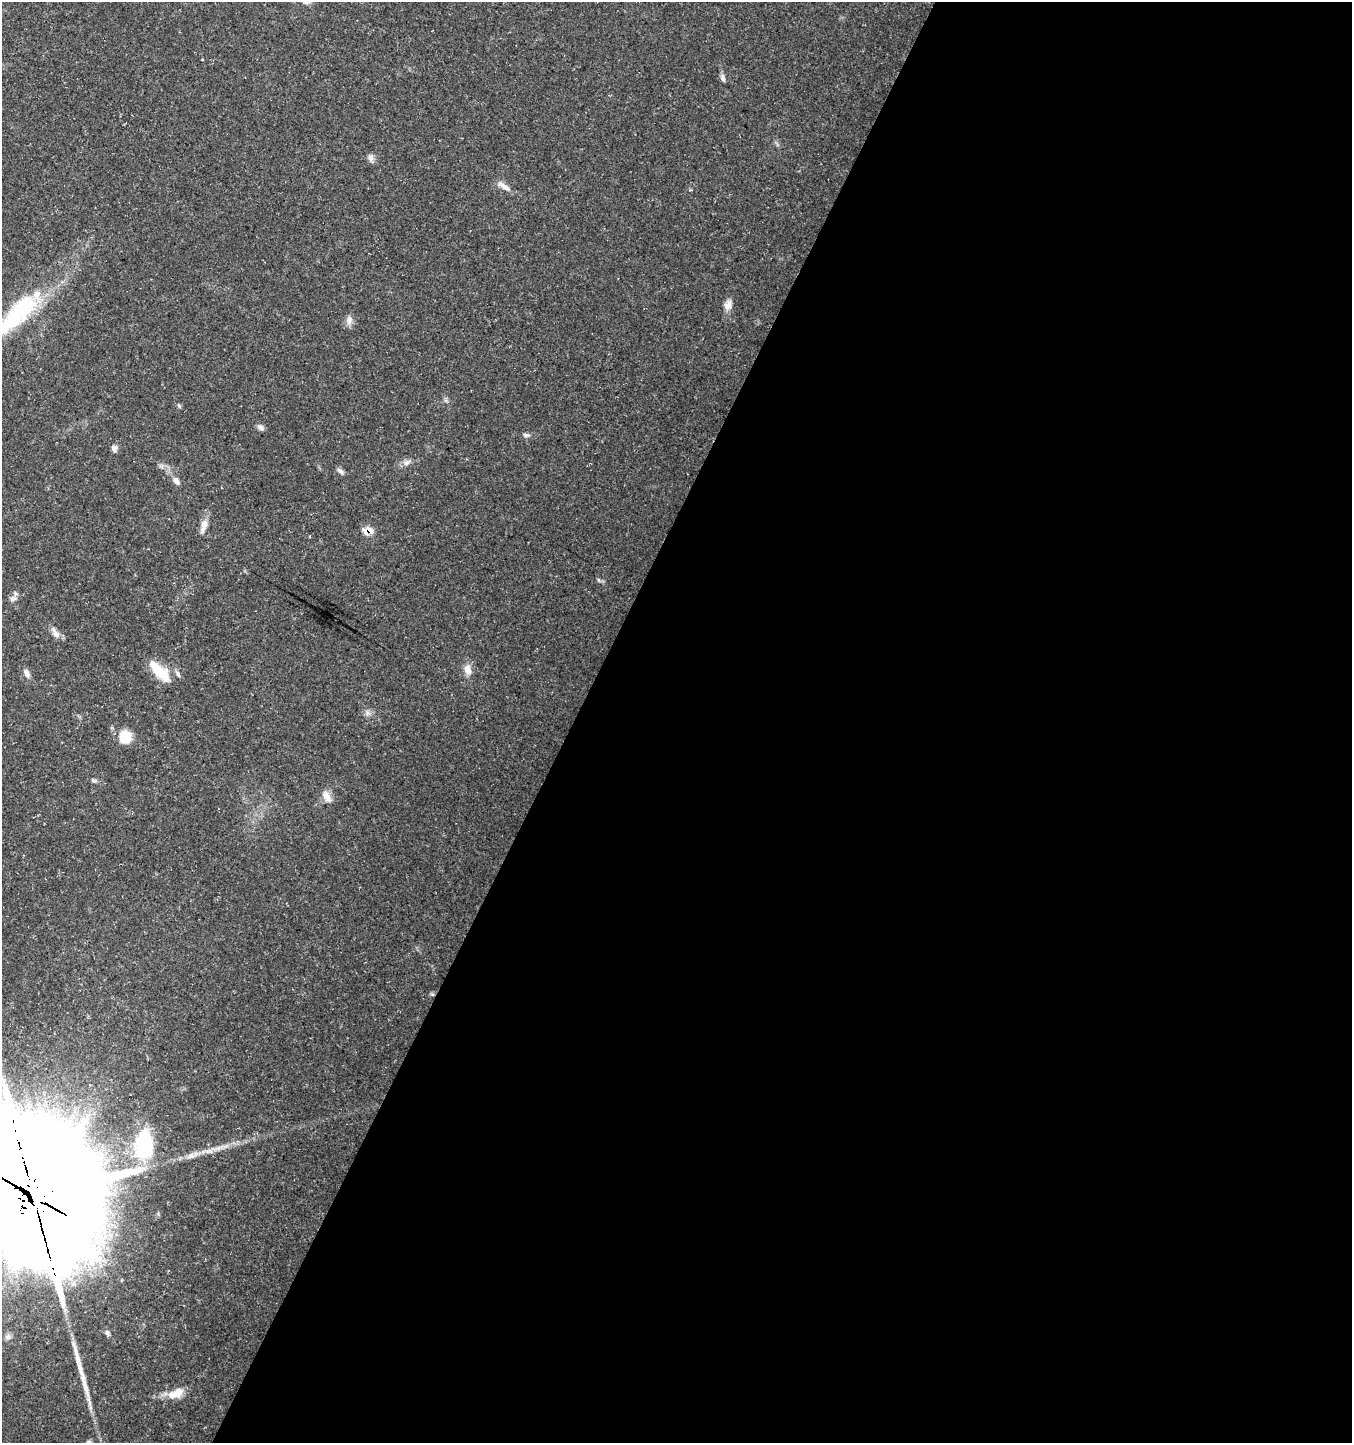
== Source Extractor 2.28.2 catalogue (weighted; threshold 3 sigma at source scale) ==
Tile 12 of 4 x 4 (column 4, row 3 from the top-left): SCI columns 4315-5664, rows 1441-2881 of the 5865 x 5771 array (HDU 1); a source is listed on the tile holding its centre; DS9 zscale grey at full resolution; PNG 1354 x 1445 px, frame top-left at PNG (2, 2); no overlay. Shown black and unused: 58% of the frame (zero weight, under 3 of 5 exposures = <1% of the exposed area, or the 3 px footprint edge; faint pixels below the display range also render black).
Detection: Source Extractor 2.28.2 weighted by HDU 2 'WHT'; one run over the whole footprint, this tile lists its part. Background 0.0388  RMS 0.0025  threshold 0.0112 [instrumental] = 3 sigma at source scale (4.5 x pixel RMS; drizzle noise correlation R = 1.50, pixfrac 1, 0.0396/0.0396 arcsec/px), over >= 5 px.
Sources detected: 35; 1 inside a brighter object's white glare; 1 long thin detection or spike segment (spike, bleed or trail) — not listed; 1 inside a brighter listed object's ellipse — not listed separately; the other 32 listed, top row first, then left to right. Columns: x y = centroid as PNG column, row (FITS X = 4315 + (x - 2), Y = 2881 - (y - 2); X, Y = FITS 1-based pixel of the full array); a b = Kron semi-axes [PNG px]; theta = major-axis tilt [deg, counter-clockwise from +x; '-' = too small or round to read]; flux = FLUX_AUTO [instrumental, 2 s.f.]
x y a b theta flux
723 78 11 5 -73 0.76
371 158 10 8 -85 1
504 186 20 7 -32 1.8
728 305 13 8 78 2
20 312 66 25 47 26
349 320 12 8 74 1.4
179 405 7 3 -71 0.32
261 427 9 7 -32 0.88
526 435 8 5 -9 0.62
114 448 8 7 - 1
407 462 11 7 32 1.2
340 471 10 5 -37 0.81
176 481 10 7 -53 1.2
204 525 19 8 77 2.1
368 531 13 8 7 2.6
13 599 11 6 19 0.97
55 633 16 8 -57 1.6
468 669 16 9 -78 2.1
159 671 30 12 -46 6.9
27 673 12 6 -65 1.2
178 674 11 4 -60 0.7
367 713 8 4 90 0.67
125 737 17 15 81 4.4
94 780 8 4 -9 0.5
327 797 16 9 -63 2.1
432 994 6 4 -18 0.34
144 1145 36 22 88 16
209 1151 12 7 0 1.4
191 1156 14 8 10 1.7
36 1198 50 43 -75 8400
107 1333 9 5 -83 0.66
178 1392 17 13 42 3
Overlapping masked pixels (flux is a lower limit): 3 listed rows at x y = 368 531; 432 994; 36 1198
Isophote crosses this tile's border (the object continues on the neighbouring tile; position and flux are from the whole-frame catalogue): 2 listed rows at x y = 20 312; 36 1198